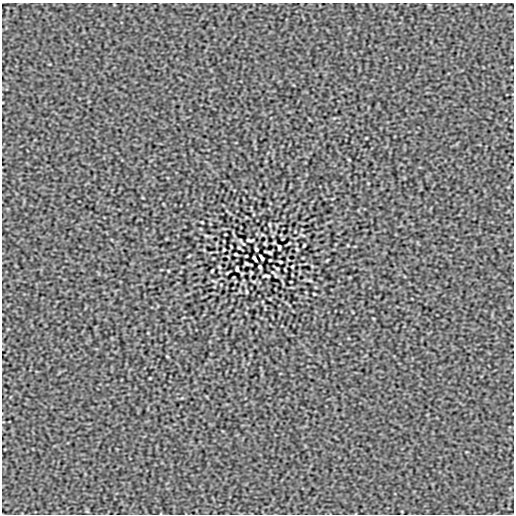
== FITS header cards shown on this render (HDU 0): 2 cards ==
NAXIS1  =                  512
NAXIS2  =                  512

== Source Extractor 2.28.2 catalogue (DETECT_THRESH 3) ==
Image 512 x 512 px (HDU 0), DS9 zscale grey, 1 PNG px = 1 image px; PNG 516 x 516 px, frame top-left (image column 1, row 512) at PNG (2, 3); no overlay
Background -1.01e-08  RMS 8.6e-06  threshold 2.59e-05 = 3 sigma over >= 5 px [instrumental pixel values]
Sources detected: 30; all 30 listed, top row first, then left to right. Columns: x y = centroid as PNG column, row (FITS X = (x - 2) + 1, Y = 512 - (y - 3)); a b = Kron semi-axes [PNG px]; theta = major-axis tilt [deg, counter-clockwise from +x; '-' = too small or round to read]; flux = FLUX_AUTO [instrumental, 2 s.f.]
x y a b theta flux
349 160 4 2 - 4.1e-04
202 222 3 2 - 4.2e-04
270 224 6 3 -81 5.7e-04
250 240 7 2 -4 8.6e-04
289 243 3 2 - 4.4e-04
304 245 3 2 - 5.9e-04
279 247 5 3 - 8.6e-04
239 248 4 2 - 4.9e-04
256 249 4 3 - 7.4e-04
297 249 3 2 - 5.2e-04
224 250 3 2 - 5.1e-04
269 252 7 2 -17 7.1e-04
236 254 3 2 - 6.2e-04
261 257 6 3 -58 9.8e-04
255 259 6 3 -58 9.8e-04
270 260 3 2 - 4.3e-04
280 262 3 2 - 6.2e-04
247 264 7 2 -17 7.1e-04
292 266 3 2 - 5.1e-04
219 267 3 2 - 5.2e-04
260 267 4 3 - 7.4e-04
277 268 4 2 - 4.9e-04
237 269 5 3 - 8.6e-04
212 271 3 2 - 5.9e-04
273 272 11 2 -35 8.2e-04
266 276 7 2 -4 8.6e-04
310 280 6 4 -19 6.6e-04
246 292 6 3 -81 5.7e-04
314 294 3 2 - 4.2e-04
167 356 4 2 - 4.1e-04